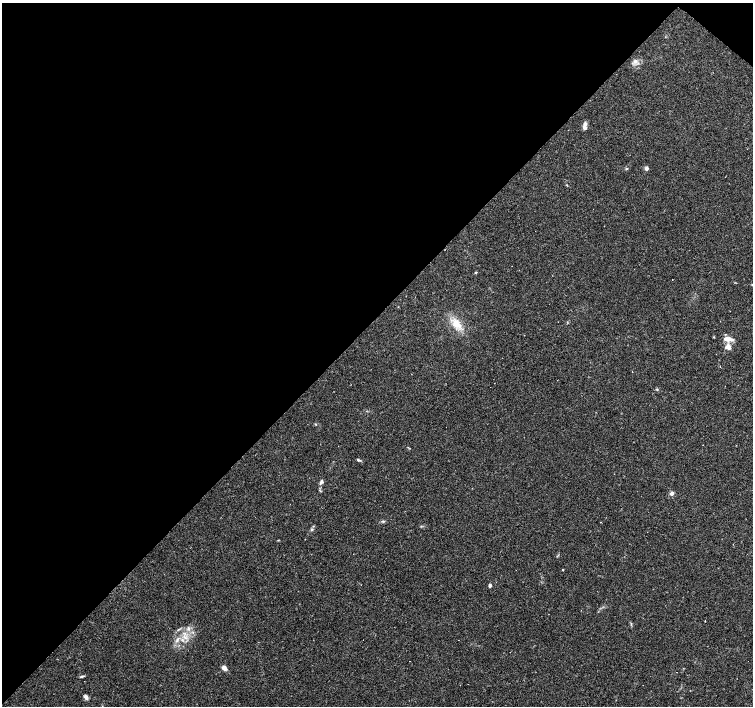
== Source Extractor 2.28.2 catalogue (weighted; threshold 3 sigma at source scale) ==
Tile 2 of 4 x 4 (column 2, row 1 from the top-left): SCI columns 1503-3004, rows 4385-5792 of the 6010 x 6019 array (HDU 1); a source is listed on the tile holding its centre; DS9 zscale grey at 2 x 2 block average (1 PNG px = mean of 2 x 2 image px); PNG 755 x 708 px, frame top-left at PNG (2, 3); no overlay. Shown black and unused: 46% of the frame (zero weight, under 2 of 3 exposures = <1% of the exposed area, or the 3 px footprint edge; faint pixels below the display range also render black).
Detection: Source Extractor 2.28.2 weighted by HDU 2 'WHT'; one run over the whole footprint, this tile lists its part. Background 0.0808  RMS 0.0051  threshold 0.0229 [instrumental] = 3 sigma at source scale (4.5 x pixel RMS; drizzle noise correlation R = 1.50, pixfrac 1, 0.0396/0.0396 arcsec/px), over >= 5 px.
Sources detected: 39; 8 cosmic-ray / hot-pixel residue — not listed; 2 inside a brighter listed object's ellipse — not listed separately; the other 29 listed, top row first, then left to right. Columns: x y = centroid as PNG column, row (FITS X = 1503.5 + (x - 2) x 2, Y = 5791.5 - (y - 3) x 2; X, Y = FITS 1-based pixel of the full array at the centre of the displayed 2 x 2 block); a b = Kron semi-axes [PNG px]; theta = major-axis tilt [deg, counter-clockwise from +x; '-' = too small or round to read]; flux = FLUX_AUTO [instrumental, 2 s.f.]
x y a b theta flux
635 62 6 5 - 3.9
584 128 6 5 - 3.6
627 168 4 2 - 0.9
647 168 5 4 - 2.7
475 272 4 2 - 0.94
672 280 2 2 - 0.84
752 285 2 2 - 0.59
456 324 14 10 -58 16
729 339 13 5 -21 7.2
728 347 3 3 - 20
657 389 3 3 - 1.1
315 424 3 2 - 0.85
358 460 5 3 - 1.9
321 482 7 4 50 2.8
672 493 3 2 - 9.9
383 521 4 3 - 1.4
601 522 2 2 - 1
312 529 4 4 - 1.7
278 540 3 2 - 0.63
562 569 2 2 - 21
490 585 4 3 - 2.8
631 624 3 2 - 0.87
188 629 6 4 -85 3.3
185 637 5 3 - 2.7
177 640 9 4 63 4.3
748 661 2 2 - 1.1
224 668 6 4 -50 5.1
82 676 7 3 18 1.7
86 697 6 4 -67 3.7